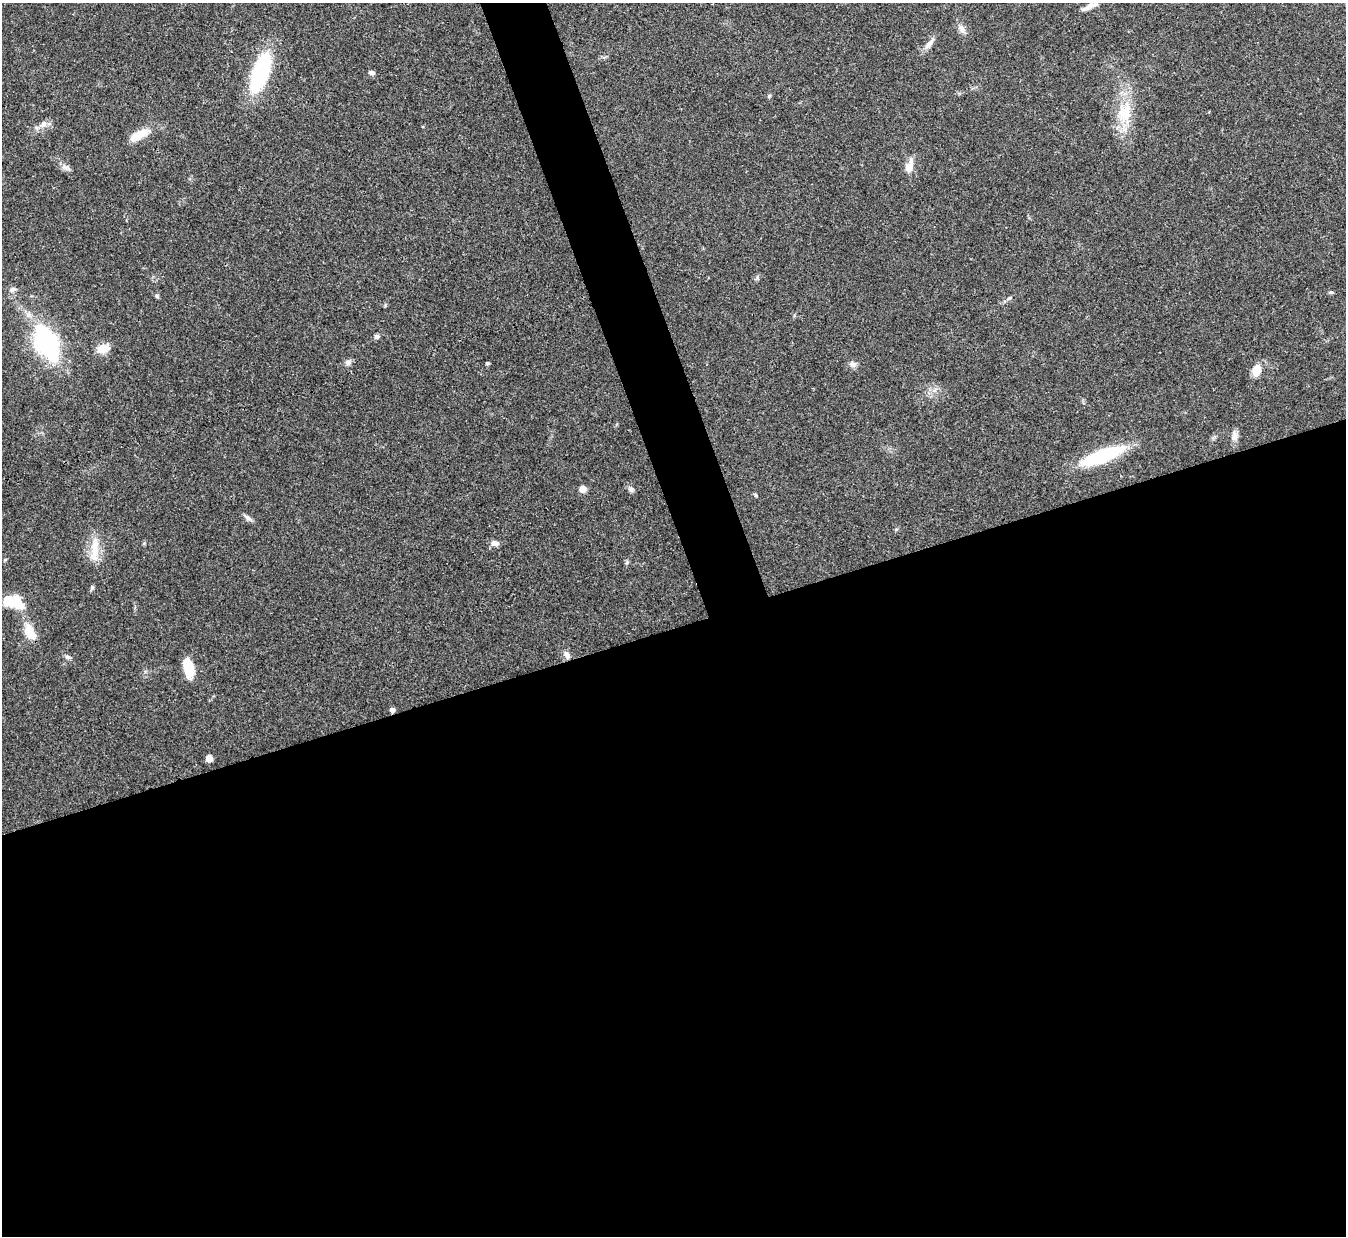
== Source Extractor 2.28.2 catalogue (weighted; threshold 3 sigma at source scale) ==
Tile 15 of 4 x 4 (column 3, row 4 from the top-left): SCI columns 2688-4031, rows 151-1384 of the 5378 x 5363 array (HDU 1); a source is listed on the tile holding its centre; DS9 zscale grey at full resolution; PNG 1348 x 1238 px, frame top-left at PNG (2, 3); no overlay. Shown black and unused: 52% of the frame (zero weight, under 3 of 4 exposures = <1% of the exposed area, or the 3 px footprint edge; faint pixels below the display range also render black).
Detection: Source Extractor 2.28.2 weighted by HDU 2 'WHT'; one run over the whole footprint, this tile lists its part. Background 0.0961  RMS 0.006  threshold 0.0271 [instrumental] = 3 sigma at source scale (4.5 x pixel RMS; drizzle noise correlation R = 1.50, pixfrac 1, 0.05/0.05 arcsec/px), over >= 5 px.
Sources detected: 42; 2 inside a brighter object's white glare — not listed; the other 40 listed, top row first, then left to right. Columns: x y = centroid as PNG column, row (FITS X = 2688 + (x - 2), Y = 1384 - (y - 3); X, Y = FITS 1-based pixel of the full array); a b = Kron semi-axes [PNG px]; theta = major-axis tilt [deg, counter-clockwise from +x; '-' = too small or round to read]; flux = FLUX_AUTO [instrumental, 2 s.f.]
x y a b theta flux
1091 5 20 5 23 4.1
961 28 11 8 -49 3.4
930 43 20 6 55 3.7
260 73 38 15 70 61
372 73 7 5 -15 1.6
769 96 5 5 - 0.79
1125 112 29 18 77 20
43 124 10 8 49 3.3
139 135 28 10 27 10
910 166 20 8 73 6
66 168 13 6 -24 2.5
12 290 10 5 20 1.7
1331 292 6 5 - 0.84
157 296 6 5 - 0.89
1009 298 9 4 27 1.3
377 336 7 6 - 1.7
46 340 33 25 -66 66
103 348 16 11 18 6.9
348 362 8 7 - 2.1
487 363 5 4 - 0.85
853 364 10 8 0 2.6
1256 370 12 9 71 7.3
1234 436 14 8 83 3.4
1102 456 39 11 21 53
582 489 5 5 - 9.1
631 489 7 6 - 1.9
756 495 6 4 -88 0.67
248 518 11 6 -34 2.1
896 529 6 4 2 0.7
495 543 11 7 -2 2.7
94 548 31 11 88 11
5 560 4 4 - 0.62
92 588 6 5 - 1
17 603 21 13 -65 12
29 632 17 10 -65 12
566 655 10 6 -66 2.8
67 657 7 5 -21 1.4
188 668 18 9 -77 16
392 710 5 5 - 2.1
209 758 6 6 - 3.6
Overlapping masked pixels (flux is a lower limit): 1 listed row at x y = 392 710